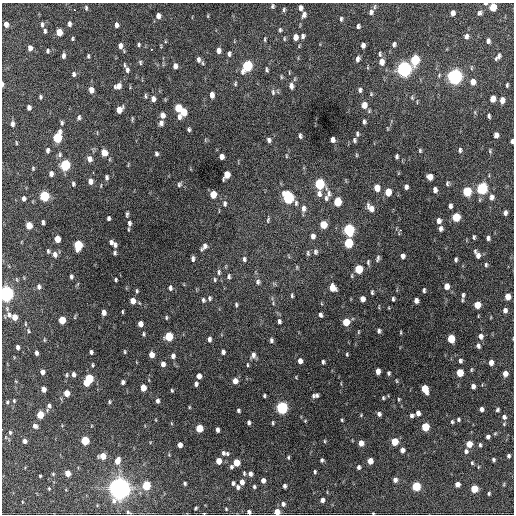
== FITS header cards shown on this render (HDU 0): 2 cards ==
NAXIS1  =                  512 / Axis length
NAXIS2  =                  512 / Axis length

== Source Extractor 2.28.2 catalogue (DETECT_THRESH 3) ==
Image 512 x 512 px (HDU 0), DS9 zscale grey, 1 PNG px = 1 image px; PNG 516 x 516 px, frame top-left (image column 1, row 512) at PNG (2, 3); no overlay
Background 1320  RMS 33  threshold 98.2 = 3 sigma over >= 5 px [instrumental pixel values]
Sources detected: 352; all 352 listed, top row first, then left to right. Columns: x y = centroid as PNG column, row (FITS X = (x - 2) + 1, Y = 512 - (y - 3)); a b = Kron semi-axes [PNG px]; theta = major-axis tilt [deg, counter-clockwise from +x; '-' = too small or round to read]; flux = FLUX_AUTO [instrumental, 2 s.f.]
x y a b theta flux
485 4 5 3 - 4.5e+03
273 6 5 4 - 3.5e+03
375 7 7 3 81 3.0e+03
493 7 6 5 - 4.6e+04
86 8 6 4 -89 3.2e+03
301 8 6 4 87 7.2e+03
75 10 3 2 - 2.0e+03
284 10 5 4 - 3.5e+03
371 12 6 5 - 7.2e+03
453 13 5 4 - 1.1e+04
479 13 7 6 - 5.3e+03
304 15 8 6 74 7.8e+03
158 16 6 5 - 1.0e+04
341 19 6 4 89 3.7e+03
6 24 5 4 - 1.1e+04
69 24 5 4 - 6.3e+03
42 25 6 4 -89 4.6e+03
116 25 5 4 - 7.5e+03
358 26 5 4 - 4.7e+03
280 30 6 4 -76 3.4e+03
45 31 5 3 - 4.1e+03
59 32 5 4 - 3.3e+04
303 36 6 5 - 5.4e+03
466 36 7 6 - 6.6e+03
295 37 6 5 - 1.4e+04
73 39 5 3 - 2.6e+03
265 39 8 3 86 2.9e+03
284 39 6 4 85 2.5e+03
488 41 6 5 - 6.1e+03
394 44 6 4 85 5.0e+03
139 45 5 4 - 2.9e+03
363 45 5 4 - 7.6e+03
120 46 7 5 89 9.5e+03
30 48 6 5 - 8.7e+03
151 49 2 2 - 1.1e+04
48 51 5 4 - 3.1e+03
218 51 5 4 - 9.5e+03
229 54 7 4 -90 4.8e+03
379 54 6 4 -82 3.6e+03
63 56 6 4 84 6.2e+03
88 56 6 3 90 3.0e+03
498 57 8 4 49 7.1e+03
358 59 7 4 78 7.0e+03
198 60 6 4 -89 6.3e+03
415 60 7 5 79 1.2e+05
140 62 6 4 -76 3.1e+03
381 62 7 5 -87 1.6e+04
203 63 6 4 -87 2.7e+03
125 65 6 4 -69 2.9e+03
175 66 6 4 -86 8.9e+03
247 66 7 5 66 1.9e+05
404 69 7 6 - 8.3e+05
127 70 8 5 -82 6.2e+03
267 70 5 3 - 3.5e+03
74 74 6 5 - 4.8e+03
455 76 7 6 - 7.8e+05
281 77 6 4 -89 2.4e+03
473 82 6 5 - 1.5e+04
3 84 5 3 - 4.8e+03
235 84 5 4 - 2.8e+03
507 85 4 3 - 2.9e+03
118 86 8 6 22 1.1e+04
291 86 8 5 -84 8.6e+03
91 90 6 4 -86 1.6e+04
360 90 6 4 90 4.8e+03
273 92 9 5 -88 5.0e+03
212 95 6 4 -86 1.1e+04
145 96 7 4 -85 3.3e+03
40 97 5 3 - 3.5e+03
412 98 6 4 -70 3.3e+03
153 99 6 5 - 1.0e+04
493 99 6 4 85 2.1e+04
502 100 6 5 - 1.3e+04
364 105 7 6 - 1.8e+04
29 107 5 4 - 6.5e+03
178 108 6 5 - 5.3e+04
119 110 6 5 - 2.2e+04
183 112 6 5 - 3.5e+04
163 115 6 4 -79 1.1e+04
489 116 4 3 - 4.1e+03
79 117 6 4 80 4.3e+03
179 117 7 5 -89 6.5e+03
132 119 6 3 82 2.6e+03
364 122 5 3 - 4.5e+03
62 123 6 4 90 3.9e+03
161 123 6 5 - 7.2e+03
12 124 6 4 90 7.0e+03
189 130 4 3 - 3.5e+03
357 134 6 4 -83 3.7e+03
496 135 5 4 - 1.0e+04
300 136 5 3 - 4.3e+03
57 137 7 5 77 1.1e+05
269 140 6 4 -71 5.6e+03
333 140 5 4 - 8.7e+03
354 140 5 4 - 3.9e+03
512 141 4 3 - 4.2e+03
16 143 6 3 -81 1.9e+03
48 150 5 4 - 5.7e+03
460 150 6 4 85 4.4e+03
420 151 6 4 -76 3.0e+03
104 153 7 6 - 1.8e+04
156 154 4 3 - 4.0e+03
60 155 7 6 - 4.6e+03
356 155 5 3 - 2.0e+03
221 156 5 4 - 1.1e+04
286 156 5 3 - 1.9e+03
397 156 4 3 - 4.3e+03
89 159 8 6 -77 9.9e+03
65 165 6 5 - 1.7e+05
33 168 5 3 - 2.2e+03
93 172 3 2 - 3.9e+03
51 174 5 4 - 7.6e+03
227 175 7 5 67 2.9e+04
107 177 6 4 -88 4.7e+03
430 177 5 5 - 1.9e+04
90 181 6 5 - 1.2e+04
447 183 7 5 81 3.7e+03
73 184 6 4 -82 3.6e+03
319 184 6 5 - 1.6e+05
179 185 6 5 - 3.8e+03
406 187 5 4 - 6.3e+03
377 188 6 5 - 2.0e+04
482 188 6 5 - 2.4e+05
435 190 6 4 -86 7.6e+03
467 191 6 5 - 9.8e+04
388 192 6 5 - 3.8e+04
329 193 10 6 -89 8.0e+03
213 194 6 5 - 3.2e+04
319 194 8 7 - 9.5e+03
44 196 6 5 - 1.4e+05
492 197 7 5 85 7.9e+03
24 198 4 4 - 6.4e+03
288 198 7 6 - 2.4e+05
326 198 8 6 81 6.6e+03
337 202 6 5 - 6.5e+04
296 203 8 5 -90 5.3e+03
225 204 7 5 -89 5.3e+03
450 206 5 3 - 5.8e+03
303 208 8 5 85 9.1e+03
371 208 10 6 -52 1.6e+04
505 213 5 4 - 6.6e+03
127 214 7 3 84 3.7e+03
456 217 6 5 - 6.8e+04
108 218 4 3 - 4.4e+03
268 220 8 4 75 3.5e+03
439 220 5 4 - 1.1e+04
43 222 5 3 - 4.8e+03
129 223 8 5 -89 6.7e+03
29 225 5 4 - 3.2e+04
323 225 6 5 - 4.1e+04
441 229 5 4 - 6.6e+03
349 230 7 5 -87 2.5e+05
400 230 3 3 - 2.9e+03
313 236 6 5 - 8.9e+03
474 237 4 3 - 3.3e+03
488 238 4 4 - 5.3e+03
57 239 5 4 - 2.9e+04
111 242 5 4 - 5.8e+03
348 243 6 5 - 1.0e+05
78 245 7 5 84 1.0e+05
115 245 6 5 - 6.0e+03
204 247 9 5 50 9.4e+03
48 251 5 4 - 3.5e+03
315 252 7 6 - 5.2e+03
115 253 5 4 - 3.7e+03
308 253 8 4 -78 3.5e+03
55 254 7 5 -82 1.0e+04
477 255 9 5 -62 1.2e+04
403 256 5 4 - 7.5e+03
378 258 9 4 77 4.6e+03
193 259 5 3 - 5.5e+03
244 259 6 4 -84 4.8e+03
456 260 4 3 - 3.8e+03
368 262 7 4 90 3.7e+03
486 265 5 4 - 3.2e+03
297 267 6 3 -72 2.2e+03
358 269 6 5 - 7.4e+04
219 272 8 5 89 4.7e+03
229 276 6 4 88 4.7e+03
71 277 5 4 - 4.2e+03
116 280 4 3 - 2.9e+03
215 280 6 4 -89 2.9e+03
258 282 7 5 80 5.6e+03
446 286 5 4 - 1.8e+04
39 287 7 5 -86 6.3e+03
170 288 6 4 -80 5.1e+03
332 288 7 6 - 2.2e+04
424 290 4 3 - 3.8e+03
137 291 4 3 - 2.7e+03
372 292 5 3 - 3.6e+03
6 294 6 5 - 8.6e+05
292 295 5 3 - 3.0e+03
463 295 7 4 88 4.9e+03
508 297 5 4 - 2.1e+04
209 298 6 4 -89 3.9e+03
362 299 5 4 - 1.2e+04
393 299 5 3 - 3.3e+03
203 300 5 4 - 3.9e+03
133 301 5 4 - 1.8e+04
416 301 5 4 - 9.3e+03
236 305 5 3 - 3.1e+03
477 305 5 5 - 3.6e+04
505 310 5 5 - 7.8e+03
104 312 5 4 - 1.1e+04
122 312 4 2 - 2.2e+03
9 315 10 7 -75 9.8e+03
320 315 5 4 - 5.8e+03
14 317 5 4 - 2.1e+04
166 317 5 3 - 2.6e+03
62 320 5 5 - 4.3e+04
279 321 5 4 - 5.1e+03
346 322 6 5 - 4.8e+04
25 324 6 3 -82 2.2e+03
140 324 5 4 - 1.4e+04
28 331 6 3 -81 2.5e+03
379 331 5 4 - 4.8e+03
358 332 5 3 - 1.8e+03
401 332 5 3 - 1.9e+03
143 334 4 3 - 2.8e+03
169 336 6 5 - 7.9e+04
481 336 6 5 - 1.0e+04
209 339 5 4 - 6.2e+03
451 339 6 5 - 6.1e+04
44 340 5 3 - 2.0e+03
271 340 6 4 -83 5.1e+03
478 346 5 4 - 5.7e+03
18 347 5 3 - 5.9e+03
91 352 4 3 - 4.5e+03
125 352 5 3 - 2.5e+03
223 352 5 4 - 6.4e+03
36 353 4 3 - 5.5e+03
347 354 4 3 - 2.3e+03
151 355 5 4 - 1.7e+04
253 355 7 5 78 9.2e+03
173 356 6 5 - 7.1e+03
300 361 6 5 - 1.1e+04
460 361 5 4 - 4.9e+03
323 362 4 3 - 4.2e+03
491 363 5 4 - 1.2e+04
163 364 5 4 - 9.9e+03
93 365 5 3 - 2.4e+03
247 365 5 3 - 2.2e+03
378 371 5 4 - 1.3e+04
42 372 4 4 - 9.7e+03
388 373 4 3 - 3.4e+03
460 373 5 5 - 5.2e+04
73 374 5 4 - 7.0e+03
505 374 5 4 - 1.4e+04
67 375 6 4 83 2.9e+03
199 376 5 4 - 1.1e+04
296 377 5 3 - 1.7e+03
89 378 6 5 - 8.3e+04
235 381 5 5 - 1.6e+04
397 381 5 3 - 1.9e+03
123 382 4 4 - 5.2e+03
86 383 5 4 - 2.5e+04
196 384 4 4 - 5.8e+03
473 386 5 4 - 8.6e+03
143 388 5 4 - 2.5e+04
44 389 5 4 - 1.3e+04
425 389 7 5 -69 4.6e+04
172 390 4 3 - 2.4e+03
67 393 5 4 - 2.7e+04
317 395 5 4 - 4.0e+03
264 396 3 3 - 3.3e+03
313 396 5 5 - 3.9e+03
383 398 4 3 - 2.7e+03
399 399 4 3 - 1.9e+03
14 401 4 3 - 2.3e+03
157 401 5 4 - 6.0e+03
7 402 4 4 - 2.5e+03
109 402 4 3 - 2.8e+03
49 406 7 5 -70 7.0e+03
189 407 5 3 - 1.8e+03
282 408 6 5 - 3.4e+05
481 409 5 4 - 7.6e+03
498 410 4 3 - 3.5e+03
238 411 4 3 - 3.7e+03
418 413 5 4 - 9.8e+03
379 414 5 4 - 5.3e+03
40 415 5 5 - 4.6e+04
361 415 4 4 - 1.9e+03
412 415 5 4 - 4.7e+03
504 417 6 6 - 6.3e+03
458 419 4 4 - 3.2e+03
342 420 4 3 - 2.1e+03
305 421 4 3 - 1.7e+03
452 422 4 3 - 3.1e+03
249 423 4 3 - 5.5e+03
273 423 4 3 - 2.6e+03
35 426 6 5 - 7.4e+03
425 427 5 5 - 7.0e+04
199 428 5 5 - 5.1e+04
217 430 5 3 - 7.0e+03
10 433 6 5 - 3.7e+03
488 437 4 4 - 6.3e+03
85 440 5 5 - 8.3e+04
25 441 5 4 - 7.6e+03
324 441 5 3 - 2.1e+03
395 442 5 5 - 4.5e+04
361 443 5 4 - 1.8e+04
469 444 5 4 - 2.8e+04
180 445 5 4 - 1.1e+04
480 445 5 3 - 3.9e+03
402 450 5 4 - 1.1e+04
466 451 6 5 - 6.0e+03
223 453 5 4 - 4.4e+03
227 453 5 4 - 3.1e+03
103 456 5 5 - 2.8e+04
508 456 4 3 - 3.9e+03
288 457 4 3 - 2.7e+03
322 460 4 3 - 3.6e+03
493 460 4 3 - 3.5e+03
117 461 7 5 74 1.9e+04
219 461 5 4 - 2.2e+04
370 461 5 4 - 2.0e+04
236 462 5 5 - 4.0e+04
472 463 4 3 - 2.9e+03
231 467 5 4 - 4.6e+03
358 467 4 4 - 5.0e+03
478 467 5 3 - 1.8e+03
315 472 5 3 - 3.1e+03
68 473 5 4 - 2.2e+04
244 473 7 4 -81 3.4e+03
53 474 4 3 - 2.3e+03
250 474 6 4 -78 6.7e+03
40 476 3 3 - 2.3e+03
263 480 5 4 - 9.4e+03
395 480 5 4 - 8.8e+03
242 482 5 4 - 1.1e+04
185 483 3 3 - 3.1e+03
233 483 5 4 - 4.7e+03
457 484 5 4 - 1.2e+04
504 484 5 3 - 2.0e+03
146 485 5 5 - 8.6e+04
284 486 4 3 - 5.8e+03
416 486 5 5 - 9.4e+04
238 487 5 4 - 6.3e+03
254 487 4 3 - 3.5e+03
119 488 8 8 - 1.8e+06
49 489 3 3 - 2.0e+03
474 489 5 5 - 4.9e+04
489 493 4 3 - 2.9e+03
322 500 4 4 - 8.4e+03
22 502 4 3 - 1.6e+03
283 504 6 5 - 5.8e+03
196 508 4 2 - 2.6e+03
226 509 5 4 - 2.6e+03
128 512 6 4 -30 2.8e+03
249 512 4 4 - 6.2e+03
277 512 5 4 - 2.3e+04
373 513 3 2 - 1.6e+03
At the frame edge (FLAGS 8, measured only in part): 8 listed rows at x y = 485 4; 493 7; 3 84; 512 141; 6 294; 249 512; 277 512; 373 513